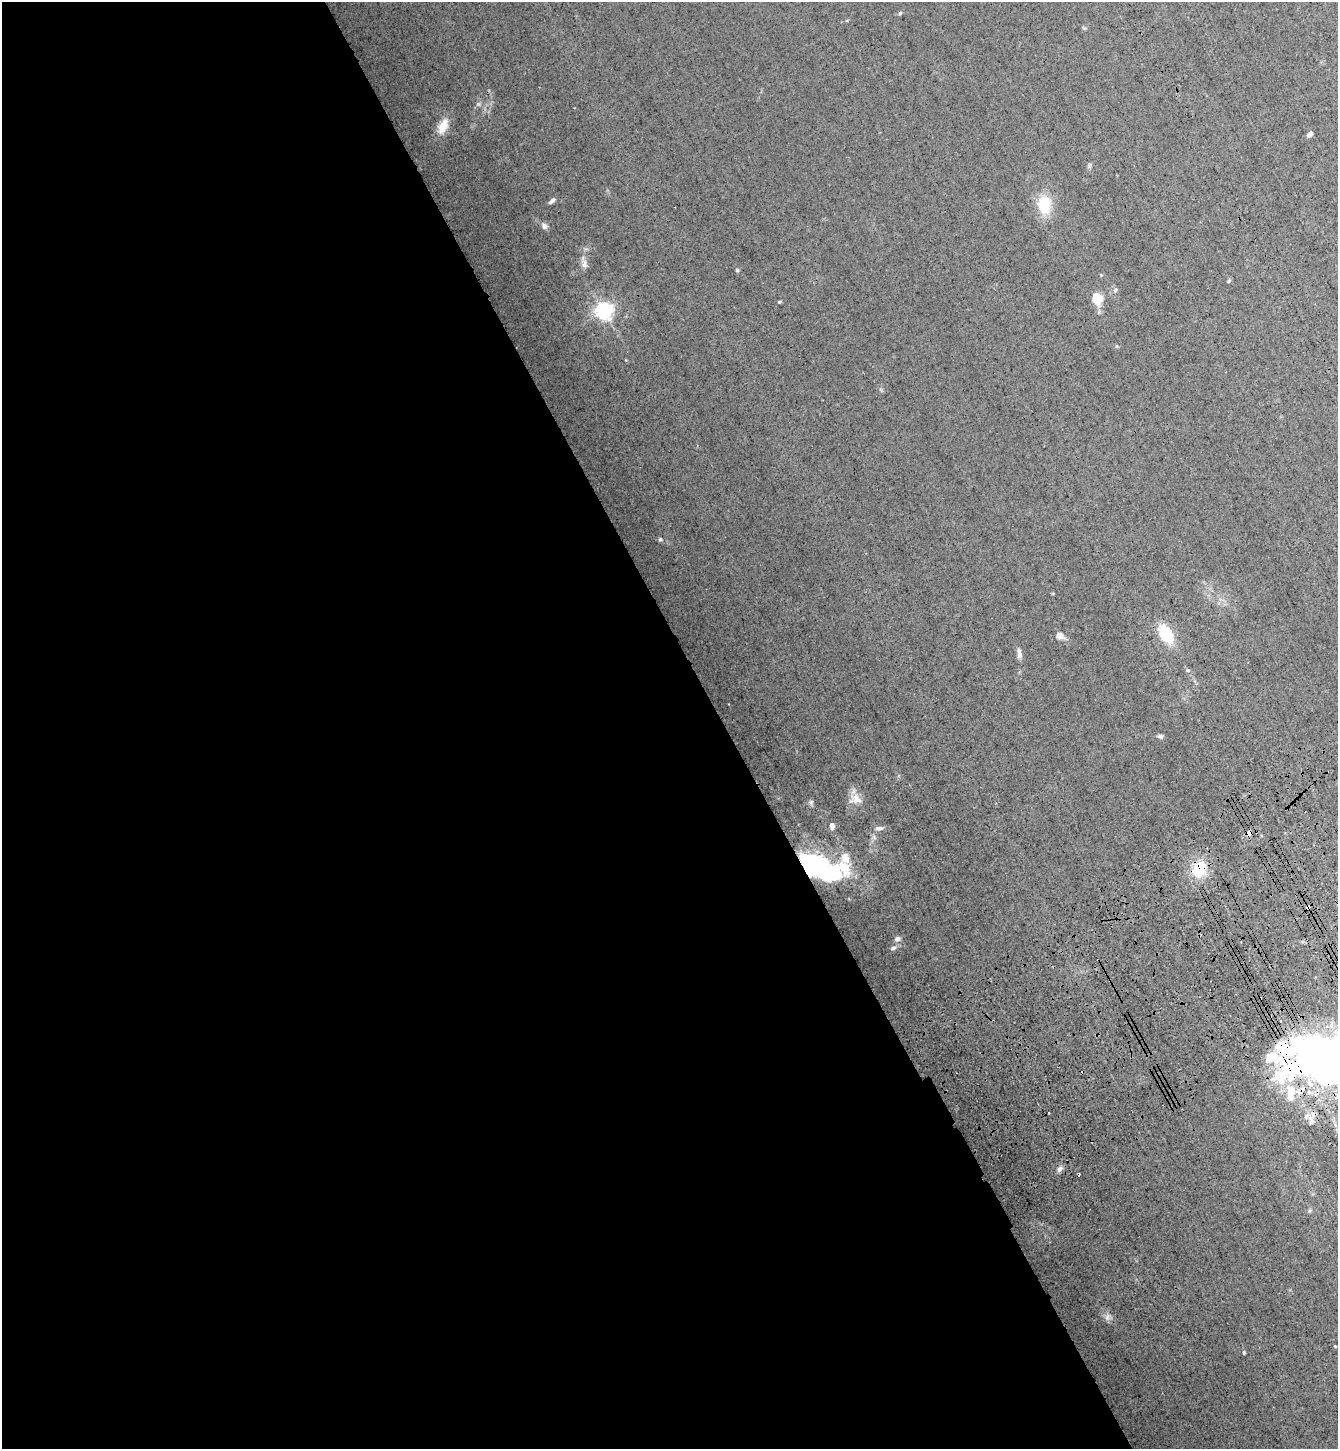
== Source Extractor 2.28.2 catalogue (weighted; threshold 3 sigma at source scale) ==
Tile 9 of 4 x 4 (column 1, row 3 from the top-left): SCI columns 365-1700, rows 1553-2999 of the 5941 x 5997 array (HDU 1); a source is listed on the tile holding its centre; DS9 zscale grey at full resolution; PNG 1340 x 1451 px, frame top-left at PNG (2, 2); no overlay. Shown black and unused: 54% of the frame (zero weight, under 3 of 4 exposures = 6% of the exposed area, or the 3 px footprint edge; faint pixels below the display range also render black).
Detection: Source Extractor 2.28.2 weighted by HDU 2 'WHT'; one run over the whole footprint, this tile lists its part. Background 0.013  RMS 0.0031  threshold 0.0137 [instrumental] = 3 sigma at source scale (4.5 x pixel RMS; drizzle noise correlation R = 1.50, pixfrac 1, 0.05/0.05 arcsec/px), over >= 5 px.
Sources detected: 51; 7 inside a brighter object's white glare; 4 cosmic-ray / hot-pixel residue — not listed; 2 inside a brighter listed object's ellipse — not listed separately; the other 38 listed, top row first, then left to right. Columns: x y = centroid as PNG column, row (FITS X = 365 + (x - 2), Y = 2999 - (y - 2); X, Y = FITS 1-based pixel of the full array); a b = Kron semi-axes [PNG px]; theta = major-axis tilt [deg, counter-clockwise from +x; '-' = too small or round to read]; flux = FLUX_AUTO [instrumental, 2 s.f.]
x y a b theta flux
900 13 5 4 - 0.39
478 104 6 6 - 0.58
443 126 20 10 66 4.7
1310 134 6 4 53 1.1
552 201 9 4 40 0.95
1044 205 21 15 -85 9.6
544 226 8 7 - 1.1
584 263 18 8 -77 2
737 270 5 5 - 0.35
1229 281 6 4 87 0.35
1097 298 8 7 - 9.4
779 302 5 4 - 0.33
603 311 7 6 - 130
1116 346 5 3 - 0.3
660 539 6 5 - 0.52
1166 634 20 12 -58 11
1060 636 11 8 -30 1.5
1019 654 12 5 -81 1.5
1188 670 6 5 - 0.46
1161 736 6 5 - 0.8
856 799 18 13 -15 3.2
811 802 7 7 - 0.65
832 826 9 6 -81 1
879 828 11 6 5 1.1
1249 833 7 6 - 1.2
821 867 41 23 -19 43
1199 869 20 16 67 9.2
1308 907 4 3 - 2.8
897 939 7 5 19 1.3
893 948 9 5 17 0.75
1273 1058 32 13 -18 8.5
1322 1060 11 9 -24 150
1291 1092 21 10 87 6.2
1049 1113 2 2 - 0.26
1059 1169 10 6 56 1.1
1107 1317 11 7 57 1.1
1335 1346 3 2 - 0.27
1244 1353 5 3 - 0.32
Overlapping masked pixels (flux is a lower limit): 5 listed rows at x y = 1249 833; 821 867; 1199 869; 1308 907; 1273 1058
Isophote crosses this tile's border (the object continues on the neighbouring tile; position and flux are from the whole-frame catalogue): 1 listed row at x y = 1322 1060